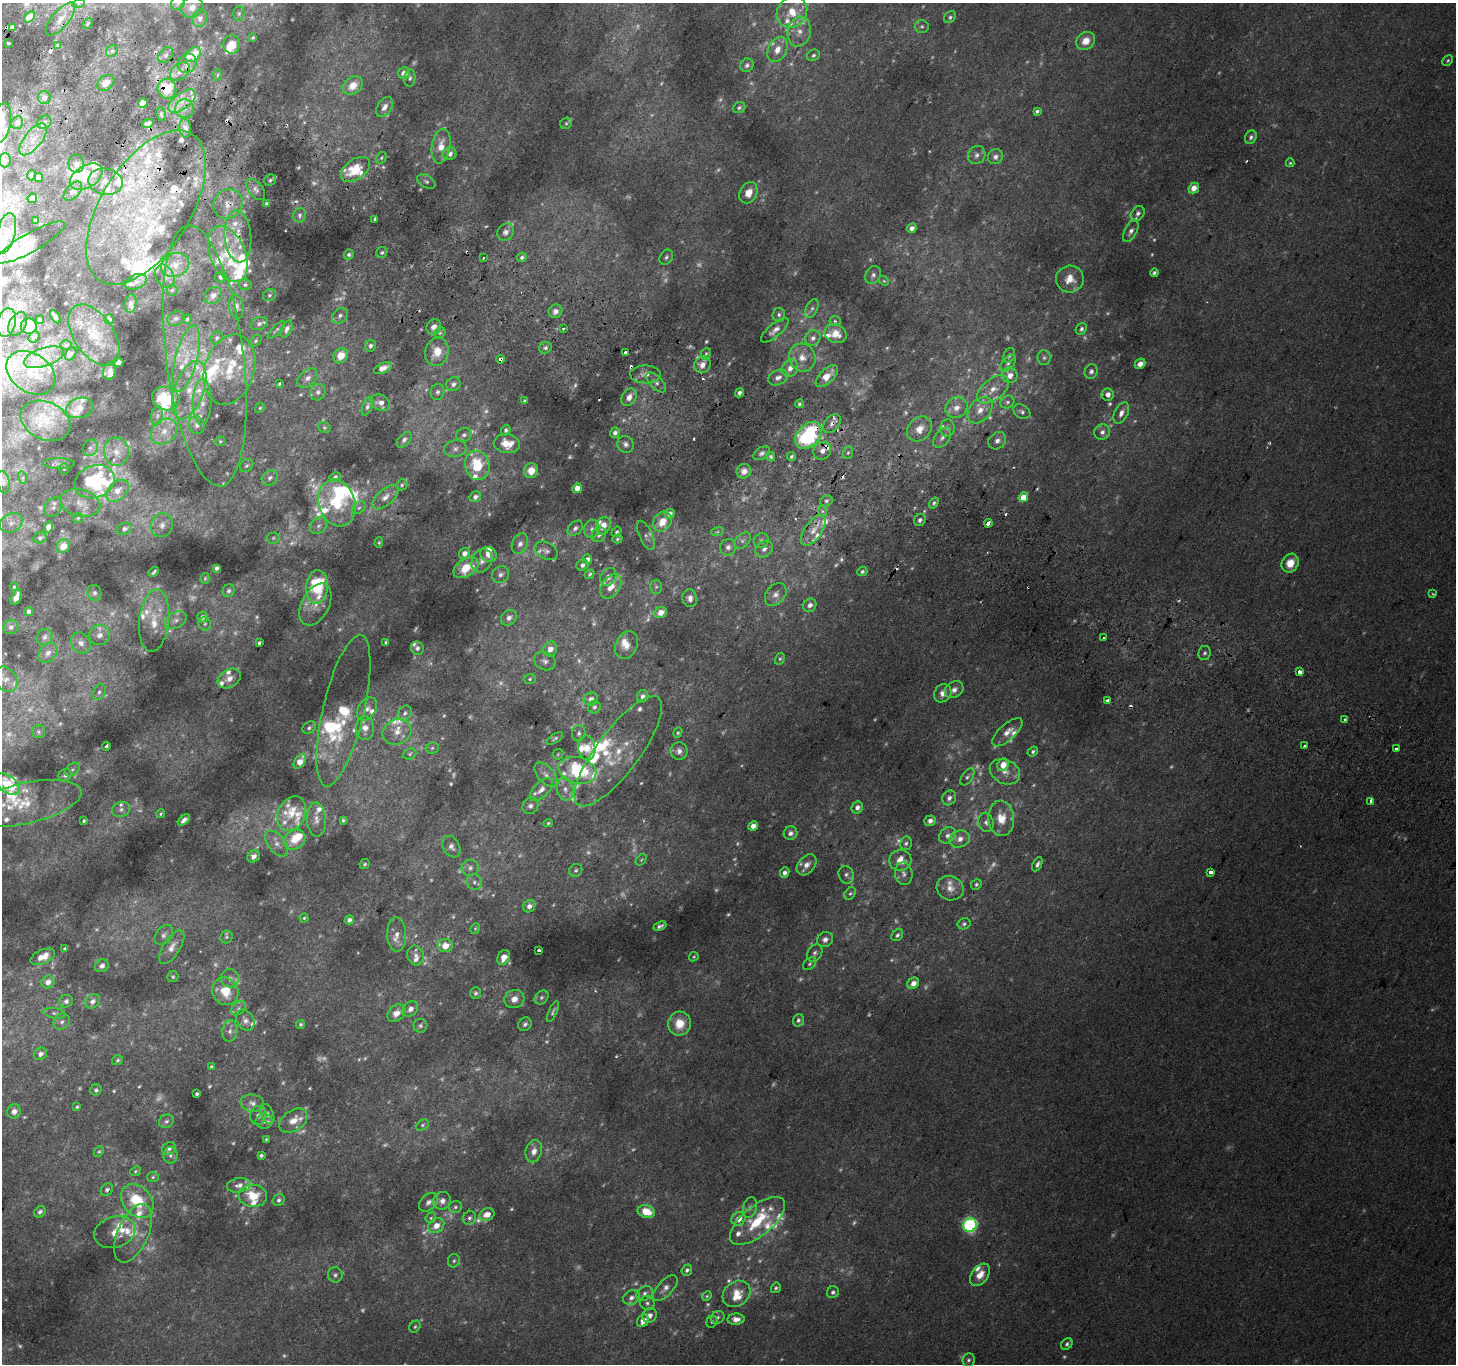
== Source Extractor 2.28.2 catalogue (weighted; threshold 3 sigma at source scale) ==
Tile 11 of 4 x 4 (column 3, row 3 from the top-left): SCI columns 2939-4392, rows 1662-3023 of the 5868 x 5981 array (HDU 1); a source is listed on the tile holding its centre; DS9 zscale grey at full resolution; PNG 1458 x 1366 px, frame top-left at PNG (2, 3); each listed source drawn as its Kron ellipse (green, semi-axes under 4 px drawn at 4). Shown black and unused: <1% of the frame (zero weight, under 2 of 3 exposures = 2% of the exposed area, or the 3 px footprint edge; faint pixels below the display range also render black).
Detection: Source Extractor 2.28.2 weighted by HDU 2 'WHT'; one run over the whole footprint, this tile lists its part. Background 0.0659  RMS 0.011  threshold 0.0492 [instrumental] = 3 sigma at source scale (4.5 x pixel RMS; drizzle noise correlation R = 1.50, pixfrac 1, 0.0396/0.0396 arcsec/px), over >= 5 px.
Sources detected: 967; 265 too faint to see at this stretch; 5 inside a brighter object's white glare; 17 cosmic-ray / hot-pixel residue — neither listed nor drawn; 146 inside a brighter listed object's ellipse — not listed separately; of the other 534, all 500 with FLUX_AUTO >= 1.41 (the completeness limit of this list) listed and drawn (34 fainter detections not listed), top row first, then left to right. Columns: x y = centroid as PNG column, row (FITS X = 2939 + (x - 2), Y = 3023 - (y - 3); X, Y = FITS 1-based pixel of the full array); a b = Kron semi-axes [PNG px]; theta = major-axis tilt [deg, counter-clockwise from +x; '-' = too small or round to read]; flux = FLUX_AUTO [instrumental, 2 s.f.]
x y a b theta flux
79 3 6 4 18 2
178 3 7 6 - 3.9
192 7 11 10 - 10
792 12 16 14 49 26
239 14 7 5 88 2.2
29 17 6 4 46 11
950 17 7 5 45 2.5
200 18 9 7 69 5.4
61 19 20 8 50 13
88 24 6 3 47 1.6
922 26 7 6 - 2.8
12 27 3 3 - 2.5
799 32 15 11 77 14
253 37 3 3 - 1.5
1086 41 10 8 37 14
8 43 4 3 - 4
232 44 9 8 - 20
58 46 4 4 - 4.9
777 50 13 9 62 13
112 51 6 5 - 2.6
193 54 8 6 42 20
166 55 9 6 51 3.6
813 55 6 5 - 2.8
1448 60 6 4 45 1.8
187 63 10 9 - 7.5
747 65 7 6 - 3.3
180 72 11 7 39 7.3
404 73 6 5 - 10
218 75 6 4 87 1.6
410 78 9 5 83 3.3
106 83 9 7 38 8.9
353 85 11 8 39 17
167 89 10 9 - 28
44 98 6 6 - 7.2
182 101 16 8 37 14
143 103 5 4 - 18
385 107 11 7 57 7.3
739 108 6 5 - 2.5
185 109 9 9 - 7.1
1037 111 4 4 - 2.5
161 114 7 4 -80 2.1
44 122 7 6 - 4
2 123 20 9 80 17
17 123 6 6 - 4.5
148 123 6 4 15 3.9
566 123 6 5 - 2
185 128 9 6 -85 4.9
1251 137 7 5 62 3.3
33 139 19 9 52 12
441 146 17 9 81 18
450 154 7 6 - 6.9
977 155 9 8 - 5.6
995 157 8 7 - 6
381 158 6 5 - 1.9
5 160 7 6 - 2.6
1290 163 4 4 - 1.9
76 164 9 8 - 4.6
355 169 16 10 36 36
31 175 5 4 - 2.2
86 177 18 11 31 33
39 178 4 4 - 4.4
270 180 6 5 - 2.3
426 181 10 6 -31 3.1
106 182 17 13 -11 16
1194 188 6 5 - 11
256 189 12 7 -51 4.9
73 191 11 6 47 8
748 193 11 8 62 11
32 198 5 4 - 4
266 203 3 3 - 1.7
228 204 15 14 - 15
146 207 87 44 58 180
1138 213 8 6 56 4.2
299 215 7 6 - 3.2
375 219 4 3 - 6.3
36 220 4 3 - 2.1
912 228 5 4 - 6.8
1131 231 12 6 62 5.7
506 232 9 8 - 6
6 233 20 9 77 18
238 236 26 13 -85 24
31 242 39 9 29 22
382 252 6 5 - 2.3
228 254 29 17 -66 53
349 254 5 5 - 2.6
522 257 5 4 - 2.4
666 257 8 6 58 3.1
483 258 3 2 - 2.5
175 265 14 11 23 17
1154 273 4 3 - 2.9
873 275 9 7 60 5
165 276 12 9 -62 7.5
221 277 5 5 - 3.5
1070 279 14 13 - 17
884 281 6 4 -42 1.6
136 282 11 7 22 5
245 285 6 5 - 2.2
172 290 5 5 - 1.7
213 295 9 7 38 8.3
269 295 7 5 36 2.6
131 303 9 6 80 3.1
236 307 12 7 -79 6.1
812 309 10 5 64 3.6
555 311 7 6 - 5.4
779 314 7 6 - 3.2
340 316 9 7 46 4.3
55 317 7 4 -59 3.9
176 318 9 7 22 3.9
109 319 5 5 - 3.9
187 319 5 4 - 1.9
40 320 4 4 - 2.6
835 321 5 5 - 2.2
7 322 14 9 76 14
259 323 9 6 20 4
18 324 13 8 61 6.9
29 326 8 8 - 15
434 327 8 7 - 8
563 328 3 3 - 2.1
287 329 9 5 66 4.3
1081 329 6 5 - 3
276 330 11 3 46 2.2
775 330 17 6 41 7.4
440 333 6 5 - 2.2
836 334 11 9 -25 19
94 335 34 20 -55 32
34 337 6 5 - 2.6
217 338 7 5 71 2.7
813 338 8 7 - 5.5
256 341 7 5 44 2
66 345 5 5 - 1.9
370 346 5 5 - 3.8
545 348 6 5 - 3.1
437 352 14 11 77 21
625 353 3 3 - 8.7
71 354 7 5 55 2.2
706 354 6 4 67 1.9
1009 355 8 5 70 3.3
205 356 131 39 -83 180
341 356 8 6 54 17
44 357 21 9 18 14
802 357 14 13 - 17
186 358 34 11 75 32
1044 358 7 6 - 3.2
501 359 4 3 - 9
118 362 5 4 - 6.8
1008 363 10 6 49 3.9
1140 364 6 4 44 8.4
702 365 8 7 - 9.7
383 368 9 5 25 7.6
790 368 9 7 55 8.9
229 369 36 25 73 64
110 371 9 6 74 6.5
1091 371 7 6 - 3.6
31 373 27 19 -34 26
645 374 15 9 1 9.7
1010 375 8 7 - 9.2
827 376 14 7 44 17
308 378 11 8 40 6.4
778 378 10 7 25 7.1
656 382 12 6 -46 6.3
279 384 4 3 - 1.5
453 384 7 6 - 4.6
993 389 18 10 38 16
189 390 30 14 70 39
318 392 8 7 - 5.5
437 392 8 6 75 3.4
739 393 5 4 - 3.6
1108 394 6 6 - 7.5
629 397 9 7 58 9.6
166 398 14 11 -20 55
525 401 4 3 - 2.4
202 402 23 9 89 17
1007 402 7 6 - 2.8
381 403 10 8 -31 7.6
799 404 4 4 - 2
367 406 9 5 68 3.3
80 408 14 10 17 8
260 408 5 4 - 1.6
956 408 11 10 - 12
980 410 15 10 51 15
1022 412 9 6 -32 3.5
1121 413 11 6 63 7.8
157 416 9 6 80 3.8
45 421 26 18 -25 24
832 423 11 7 50 6.8
197 425 9 7 -71 5.7
324 428 6 5 - 1.8
947 428 8 7 - 3.9
919 429 14 11 45 15
506 430 5 5 - 3.3
164 432 14 11 42 16
1102 432 8 7 - 5.4
615 433 5 4 - 5.1
464 435 8 6 23 4.4
808 435 16 10 48 130
942 438 11 7 53 5.4
404 440 9 5 48 3.5
220 441 5 4 - 1.6
997 441 10 8 43 5.6
507 444 13 9 -8 23
626 444 8 8 - 5.1
90 448 8 7 - 4
455 448 11 8 11 6.4
822 451 9 8 - 6.9
116 452 14 12 -85 14
762 453 9 5 31 3.5
848 453 6 5 - 2.1
792 456 4 4 - 2
771 457 5 4 - 2
59 464 16 5 -1 4.3
477 465 15 12 -77 45
247 466 7 6 - 2.4
64 469 6 5 - 1.7
531 471 7 7 - 17
744 471 7 7 - 8.2
335 477 6 4 29 2.4
23 478 6 4 -74 1.8
270 478 8 7 - 4
3 482 11 6 -79 3.3
95 482 20 16 21 130
402 485 5 5 - 2
577 488 5 4 - 11
117 491 13 9 41 13
385 497 16 8 42 9.4
475 497 6 5 - 4.1
1023 497 5 4 - 21
826 501 6 5 - 2.5
80 503 20 13 -13 16
337 503 24 18 -71 67
934 503 6 4 54 2.4
53 507 10 8 56 4.4
359 508 8 5 38 2.8
822 511 6 4 -71 1.7
670 514 5 4 - 6.1
78 518 5 5 - 1.4
920 520 6 5 - 3.9
662 522 11 8 53 19
11 523 12 9 27 7.5
988 523 4 3 - 17
162 525 12 10 63 8.8
318 526 9 7 44 5.2
603 526 9 7 67 13
48 527 5 4 - 7.7
575 528 9 6 42 4.3
124 529 7 6 - 5.2
592 529 9 7 75 5.1
813 530 18 8 56 14
617 532 5 4 - 2.1
717 532 6 4 17 2
599 535 8 6 51 4.3
646 535 16 6 -67 4.3
40 538 6 5 - 3.5
273 538 6 5 - 2
617 539 5 4 - 1.9
761 540 8 7 - 3.6
742 541 9 6 44 3.9
379 543 5 4 - 1.6
520 544 10 7 66 7.3
63 546 7 6 - 15
728 547 8 8 - 4.9
764 549 9 7 38 5.4
546 551 12 8 -27 5.3
464 553 6 5 - 7.9
488 554 8 7 - 11
587 559 5 4 - 4.4
482 561 12 10 59 8.3
1290 563 10 8 60 19
582 565 6 5 - 3.9
216 568 4 3 - 3.2
466 568 13 8 33 32
862 571 5 4 - 2.1
154 572 6 3 43 2.2
589 574 5 4 - 2
500 575 9 8 - 6
608 577 9 7 58 6.4
205 578 5 4 - 1.5
14 587 4 3 - 1.4
317 587 17 11 85 74
611 587 13 9 55 13
656 587 7 6 - 2.4
229 591 6 6 - 3.2
94 593 8 7 - 3.2
776 594 13 9 51 7
1433 594 3 3 - 1.6
16 597 8 4 65 7
690 598 9 7 -79 5.5
315 604 22 13 62 17
810 605 7 6 - 4.9
29 611 4 4 - 3.9
661 613 6 5 - 11
202 617 5 5 - 4.5
509 618 9 7 42 7.1
176 620 12 7 30 6.2
154 621 31 15 84 29
205 624 7 6 - 2.3
11 627 8 7 - 3.7
100 635 10 10 - 6.9
45 637 8 7 - 4.7
1104 638 3 3 - 2.9
386 642 4 3 - 2.1
81 643 11 9 -54 7.2
259 643 4 3 - 2.2
627 645 15 10 63 13
417 648 7 6 - 3.8
550 649 7 7 - 8.8
48 653 11 8 50 7.3
1205 653 7 6 - 3.1
780 659 6 4 61 1.7
545 661 11 8 -28 5.6
1299 672 3 3 - 110
229 678 12 9 31 10
6 679 14 10 -55 9.2
530 679 6 5 - 2
954 690 10 8 35 6.9
99 692 8 6 62 3.2
943 693 9 8 - 8.8
643 696 6 5 - 4.1
591 699 7 6 - 5.8
1108 701 4 3 - 11
594 707 6 6 - 3.3
367 709 12 9 55 8.1
343 711 78 20 77 73
405 713 8 6 58 3.6
1345 720 4 3 - 3
309 728 7 5 33 3
365 728 12 9 -89 11
38 732 6 6 - 2.4
397 732 15 12 24 14
1007 732 19 8 42 11
579 733 8 6 79 3.6
678 733 5 4 - 1.8
555 738 9 4 35 2.5
106 746 4 3 - 2.9
1305 746 3 3 - 4.3
432 748 6 5 - 2.1
587 748 12 8 -82 12
1396 749 4 3 - 7.5
618 751 67 21 53 54
679 751 8 8 - 6.2
1033 751 6 4 36 2.7
410 754 7 5 24 2.3
558 754 6 4 45 1.6
300 761 8 5 56 13
1003 765 6 5 - 15
72 770 8 5 40 2.8
577 770 19 13 -14 81
1005 772 16 12 -25 13
65 775 7 6 - 3.5
546 775 14 8 -47 7.4
967 777 9 5 55 3
7 784 14 8 -35 25
541 789 14 7 44 7.4
565 789 11 8 -80 7.7
949 798 8 6 57 4.9
1371 801 3 3 - 10
25 803 58 20 12 60
530 806 8 7 - 4.5
857 807 6 5 - 5.5
121 809 9 7 17 5.1
161 814 4 4 - 1.5
291 814 18 13 65 20
1001 818 18 13 -85 21
184 820 7 4 42 4.9
316 820 17 9 -87 9
343 820 4 3 - 1.8
84 821 4 3 - 1.7
930 821 6 5 - 4.8
986 822 9 7 -67 4.6
548 823 5 4 - 1.7
753 826 5 4 - 8.4
790 833 7 6 - 4.5
947 835 9 7 38 5.9
960 839 10 8 21 9.7
295 840 11 9 36 24
277 843 15 8 -51 9.7
906 843 7 6 - 3
451 847 11 8 -60 5.9
254 856 6 6 - 5.5
641 860 6 4 53 1.6
900 860 11 10 - 16
365 864 5 4 - 1.9
1037 864 8 4 62 3.6
807 865 12 8 51 9.1
470 868 8 8 - 4.8
576 870 7 6 - 2.6
1211 872 4 3 - 9.1
785 873 5 4 - 4.8
904 874 11 8 -79 5.7
846 875 9 7 -69 3.7
474 882 8 7 - 4.2
976 884 5 5 - 2.1
950 888 14 12 -23 12
850 893 7 5 47 2.2
529 906 6 5 - 5.5
304 918 4 4 - 1.5
349 920 5 4 - 4.8
964 924 6 5 - 2.5
660 926 7 3 25 3.1
475 928 5 4 - 1.5
397 934 17 9 -89 10
164 935 11 7 49 4.6
897 935 6 5 - 2.8
226 937 6 6 - 2.1
825 939 8 7 - 5.9
445 946 7 6 - 15
172 947 19 8 58 10
65 949 4 3 - 2.5
539 950 3 3 - 6.7
815 953 9 7 59 3.8
416 955 10 8 -72 6.5
43 957 13 7 24 14
694 957 5 4 - 1.5
504 958 8 6 62 9.3
810 964 7 5 41 2.4
102 966 7 6 - 4.7
173 977 5 5 - 1.9
230 978 9 9 - 5.1
48 982 7 6 - 8.7
913 983 6 5 - 8.1
225 991 14 12 -61 28
475 993 6 5 - 2.4
541 998 8 6 44 2.8
514 999 10 9 - 9
66 1001 7 6 - 4.1
93 1001 8 6 44 5.7
238 1008 8 6 41 3.6
410 1009 8 6 47 6.1
553 1011 11 4 66 2.7
54 1013 11 5 -10 3.5
396 1013 10 7 41 9.8
245 1020 11 8 -61 6.6
798 1020 6 5 - 3.2
62 1022 8 7 - 4.5
301 1024 4 4 - 2.1
525 1024 7 6 - 3.3
680 1024 12 11 - 25
420 1026 7 7 - 2.8
230 1031 11 7 82 5.6
40 1054 7 6 - 4.6
118 1060 6 5 - 2.2
211 1066 4 3 - 1.4
96 1090 6 5 - 2.5
197 1094 3 3 - 2.2
252 1103 12 8 -11 7
77 1107 4 3 - 1.6
14 1111 7 7 - 7.9
267 1114 11 6 -67 3.3
258 1115 9 8 - 5.1
166 1121 8 6 33 3.1
264 1121 8 7 - 5.9
293 1121 15 10 34 15
422 1125 7 5 28 2.3
266 1139 3 3 - 1.5
169 1148 7 6 - 4.1
534 1151 11 8 75 10
99 1152 6 4 48 1.6
170 1155 8 7 - 3.7
261 1155 4 3 - 2.3
135 1171 6 4 41 1.5
153 1177 6 5 - 1.9
239 1185 12 7 9 7
107 1190 7 5 43 3.5
253 1196 14 11 -5 26
279 1200 6 5 - 3.4
137 1201 19 14 -48 48
442 1201 9 8 - 7.2
428 1202 11 7 44 5.7
455 1207 6 6 - 2.6
750 1207 11 6 75 4.2
40 1212 6 5 - 3.2
646 1212 9 6 -14 22
487 1215 8 6 25 10
431 1218 6 4 48 1.6
469 1218 7 6 - 3.4
739 1219 7 6 - 10
758 1221 33 15 39 52
970 1225 7 6 - 260
436 1226 9 7 37 11
115 1232 21 15 18 15
133 1233 31 15 66 28
454 1261 7 6 - 2.5
687 1270 6 5 - 3.1
335 1275 7 7 - 3.3
980 1275 12 8 53 15
665 1288 16 7 48 7.1
776 1288 5 4 - 2.1
833 1292 6 5 - 3.2
645 1293 9 7 30 4.8
736 1294 15 12 38 18
707 1296 5 4 - 1.5
631 1298 8 7 - 5.4
647 1303 7 6 - 3.4
650 1315 8 6 51 6.7
718 1317 7 6 - 2.9
736 1319 8 6 3 8.2
643 1321 7 5 55 10
712 1322 6 5 - 2.1
415 1327 6 5 - 2
1067 1344 6 5 - 3
968 1360 7 6 - 3.1
Overlapping masked pixels (flux is a lower limit): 11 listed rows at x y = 167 89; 143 103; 228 204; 146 207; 238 236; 434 327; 501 359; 832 423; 808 435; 822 451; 813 530
Isophote crosses this tile's border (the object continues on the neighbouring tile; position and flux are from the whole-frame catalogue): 5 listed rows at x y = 178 3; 192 7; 2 123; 6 233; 7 784